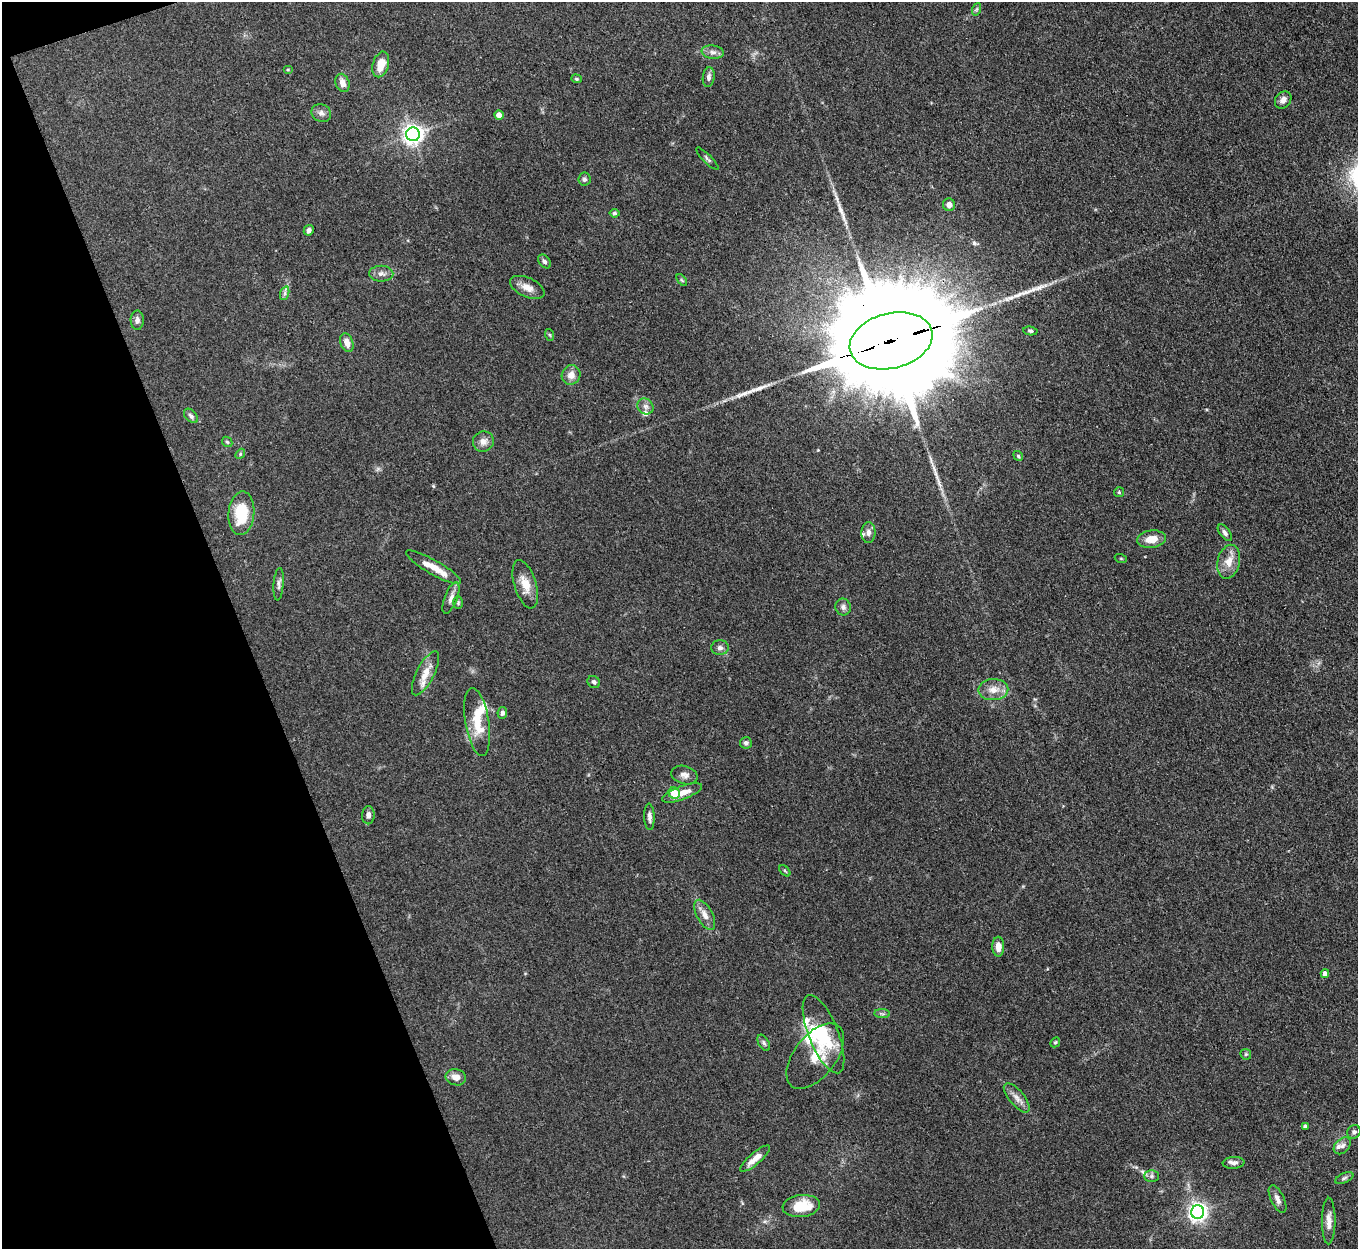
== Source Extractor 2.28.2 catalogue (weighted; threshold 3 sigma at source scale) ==
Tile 5 of 4 x 4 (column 1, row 2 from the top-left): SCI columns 2-1357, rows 2770-4016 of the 5427 x 5413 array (HDU 1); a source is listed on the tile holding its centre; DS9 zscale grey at full resolution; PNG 1360 x 1251 px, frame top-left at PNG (2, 2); each listed source drawn as its Kron ellipse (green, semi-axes under 4 px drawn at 4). Shown black and unused: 18% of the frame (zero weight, under 3 of 4 exposures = <1% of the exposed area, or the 3 px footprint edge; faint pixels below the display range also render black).
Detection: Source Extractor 2.28.2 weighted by HDU 2 'WHT'; one run over the whole footprint, this tile lists its part. Background 0.107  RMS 0.0065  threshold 0.0295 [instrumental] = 3 sigma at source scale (4.5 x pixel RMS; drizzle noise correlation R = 1.50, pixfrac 1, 0.05/0.05 arcsec/px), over >= 5 px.
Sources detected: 95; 1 inside a brighter object's white glare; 7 long thin detections or spike segments (spike, bleed or trail) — neither listed nor drawn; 6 inside a brighter listed object's ellipse — not listed separately; the other 81 listed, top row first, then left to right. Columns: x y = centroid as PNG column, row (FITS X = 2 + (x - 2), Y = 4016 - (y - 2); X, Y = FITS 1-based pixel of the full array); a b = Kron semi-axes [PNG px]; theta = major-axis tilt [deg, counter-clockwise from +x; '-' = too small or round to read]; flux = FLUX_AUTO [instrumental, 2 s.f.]
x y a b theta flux
977 9 6 4 70 1
713 52 11 6 -7 2.8
381 64 13 8 73 9.3
288 70 5 3 - 0.64
709 77 10 6 83 2.4
576 79 5 4 - 0.79
342 83 9 6 -70 4.3
1283 100 9 7 51 3.2
321 113 10 8 -32 2.7
499 115 4 4 - 6.5
413 134 7 7 - 380
707 159 15 4 -45 1.4
584 179 6 6 - 1.6
949 205 6 6 - 3.6
614 213 5 4 - 1.2
309 230 5 5 - 2.1
544 261 8 5 -50 1.8
381 274 12 8 -1 3.3
682 280 7 3 -53 0.87
527 287 18 9 -25 6.1
285 293 7 4 72 1.6
137 320 10 6 -89 2.6
1030 331 7 4 -9 1.1
550 335 6 3 -70 0.74
891 341 42 27 14 28000
347 343 9 6 -69 5.5
571 375 10 9 - 4.9
645 406 8 7 - 2.7
191 416 8 5 -46 1.8
483 441 10 10 - 4.4
227 442 6 4 -44 0.87
240 454 5 4 - 0.82
1018 456 5 4 - 1
1119 492 5 5 - 0.86
241 513 22 13 85 24
868 532 10 7 88 3
1225 533 9 5 -52 1.9
1151 539 14 8 7 8.7
1121 559 6 4 -20 0.7
1229 562 17 11 76 7.8
433 567 31 7 -30 10
279 584 16 5 86 2.4
525 584 25 11 -73 9.8
451 598 17 6 69 3.6
458 603 6 5 - 0.96
843 607 8 8 - 2.4
720 648 9 7 -1 2.2
425 673 24 8 63 8.9
594 682 6 5 - 1.6
993 690 15 10 2 7
502 713 6 4 79 1.7
477 722 34 12 -81 16
746 743 6 5 - 1.6
684 775 13 9 -15 3.7
674 793 6 5 - 14
682 793 21 6 21 7.4
368 815 9 6 88 2.6
649 817 13 5 -88 2.7
785 871 7 3 -45 0.69
705 915 16 8 -61 5.2
998 947 10 6 -90 6
1325 974 4 4 - 3.5
882 1014 8 4 -1 1.4
823 1034 42 14 -68 28
1055 1042 5 4 - 0.88
764 1043 9 5 -60 1.5
1246 1054 6 5 - 0.87
815 1056 38 21 52 20
456 1077 10 8 -15 5
1017 1098 18 7 -50 4.6
1305 1126 4 4 - 1.9
1354 1132 7 6 - 1.9
1342 1146 10 7 44 2.7
755 1159 19 6 41 6.9
1234 1163 11 6 5 2.6
1152 1176 7 6 - 1.7
1344 1178 10 5 25 1.5
1277 1199 15 6 -64 3.6
801 1206 19 11 6 18
1198 1212 7 6 - 330
1329 1221 23 6 90 5.9
Overlapping masked pixels (flux is a lower limit): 1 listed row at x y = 891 341